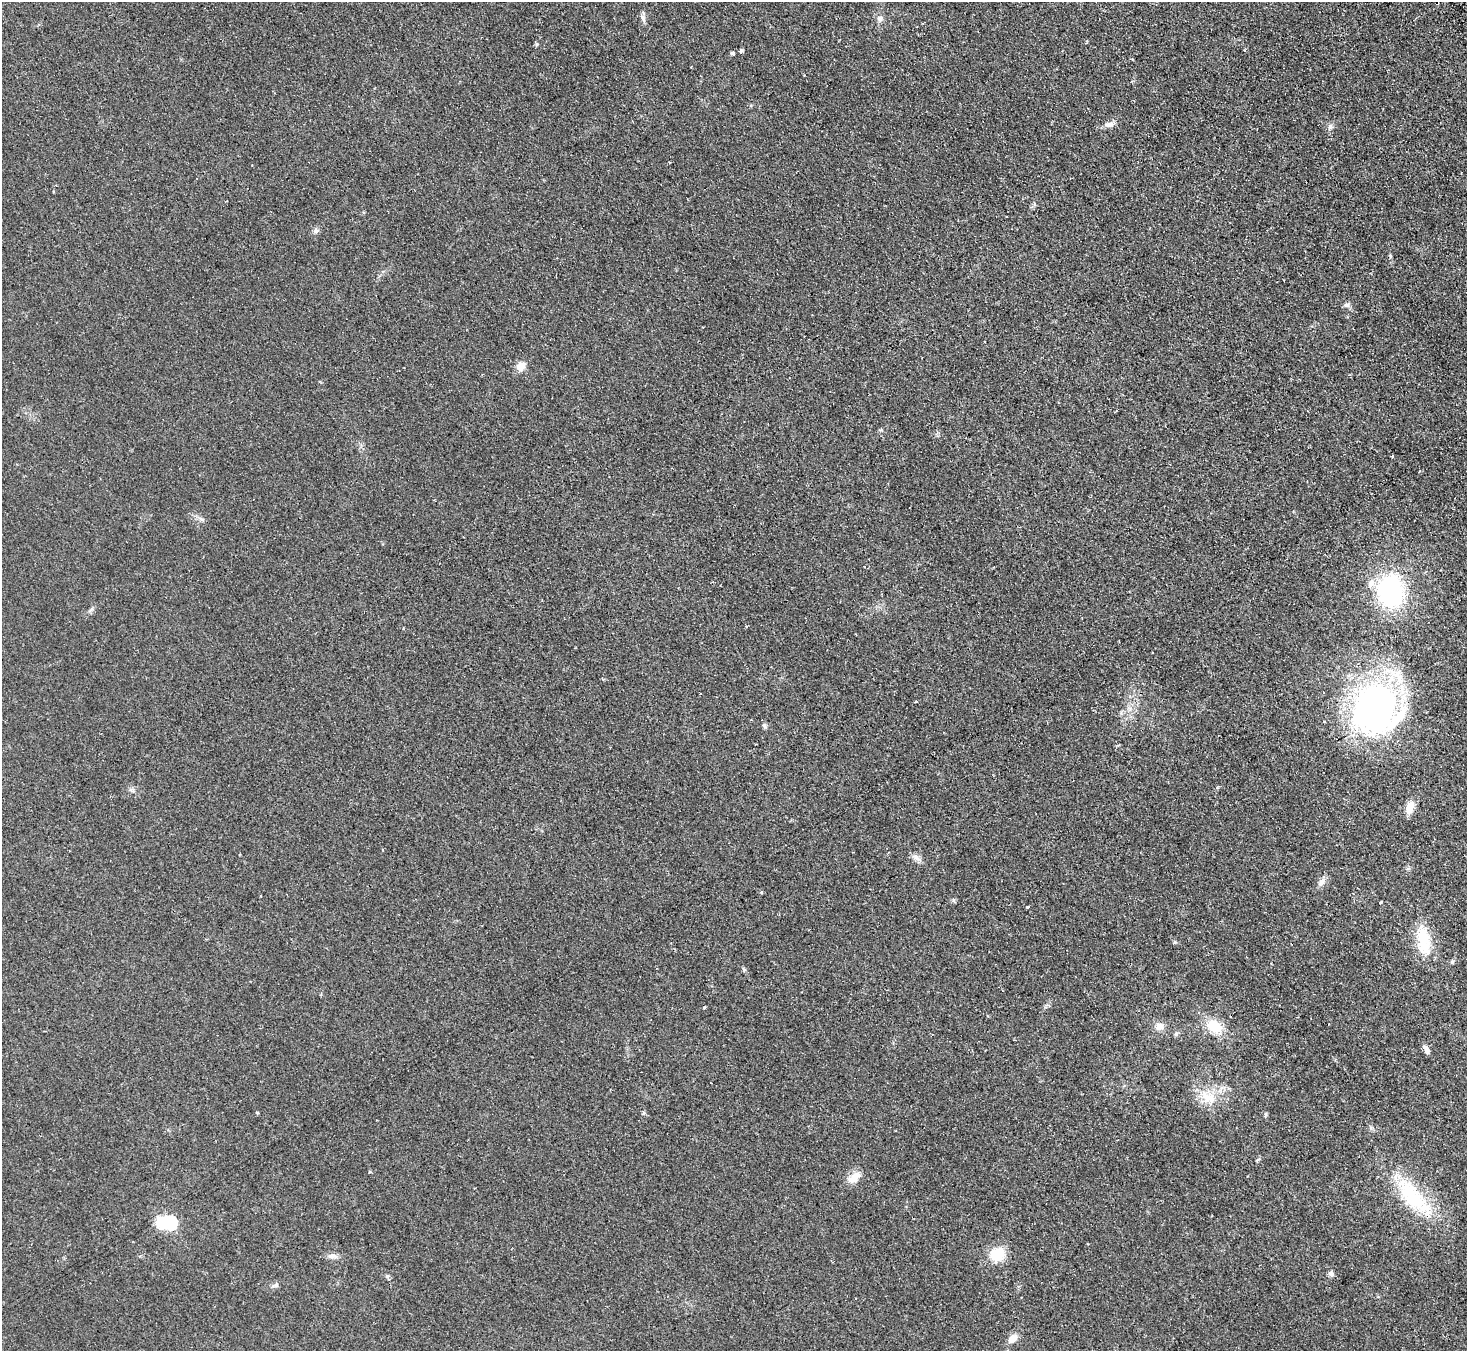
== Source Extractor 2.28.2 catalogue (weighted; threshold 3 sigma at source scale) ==
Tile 10 of 4 x 4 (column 2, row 3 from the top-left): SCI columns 1515-2979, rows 1543-2891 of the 5958 x 5920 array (HDU 1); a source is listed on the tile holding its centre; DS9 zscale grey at full resolution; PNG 1469 x 1353 px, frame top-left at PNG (2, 2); no overlay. Shown black and unused: <1% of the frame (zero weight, under 2 of 3 exposures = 3% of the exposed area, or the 3 px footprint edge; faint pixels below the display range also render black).
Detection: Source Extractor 2.28.2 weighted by HDU 2 'WHT'; one run over the whole footprint, this tile lists its part. Background 0.106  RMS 0.013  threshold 0.0605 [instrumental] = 3 sigma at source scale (4.5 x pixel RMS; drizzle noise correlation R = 1.50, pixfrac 1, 0.05/0.05 arcsec/px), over >= 5 px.
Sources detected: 42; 2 inside a brighter object's white glare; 1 cosmic-ray / hot-pixel residue — not listed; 1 inside a brighter listed object's ellipse — not listed separately; the other 38 listed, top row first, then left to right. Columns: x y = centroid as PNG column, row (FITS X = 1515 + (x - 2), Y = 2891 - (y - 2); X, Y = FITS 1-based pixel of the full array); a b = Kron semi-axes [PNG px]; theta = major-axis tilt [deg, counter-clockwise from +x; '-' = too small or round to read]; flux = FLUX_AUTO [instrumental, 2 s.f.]
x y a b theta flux
643 18 11 5 -66 4.1
879 18 8 8 - 6
741 50 5 4 - 2.6
732 53 5 4 - 2.7
1109 125 15 7 2 6.6
316 231 7 6 - 3.6
1346 305 8 6 15 3.3
520 366 11 8 41 13
201 519 10 4 -35 3.7
1391 592 28 23 -82 180
1375 706 66 54 -65 390
764 726 6 5 - 2.7
1409 808 12 7 70 18
917 857 12 6 -40 6
1322 882 14 7 51 6.7
1381 902 3 3 - 4.1
1027 907 3 3 - 7.6
1423 939 31 14 -84 49
1174 942 5 4 - 1.8
1452 962 5 5 - 1.7
704 1007 3 3 - 2.7
1159 1026 12 10 18 8.8
1214 1027 19 12 -33 33
1176 1034 7 4 46 2.2
1426 1049 11 6 -60 5.6
1208 1098 27 14 -35 28
257 1113 5 3 - 1.1
643 1113 6 4 62 1.9
1265 1114 7 3 82 1.8
370 1172 4 3 - 1.6
854 1178 20 10 40 14
1413 1197 69 23 -48 98
170 1223 6 6 - 150
997 1254 15 12 41 37
332 1256 12 6 -4 5.8
1331 1274 6 6 - 4.4
276 1285 8 6 75 3.2
1012 1339 13 9 44 11
Unlisted compact peaks at least as high as the median listed source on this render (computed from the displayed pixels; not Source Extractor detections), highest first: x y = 1330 126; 387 1276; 537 44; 953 900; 744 970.